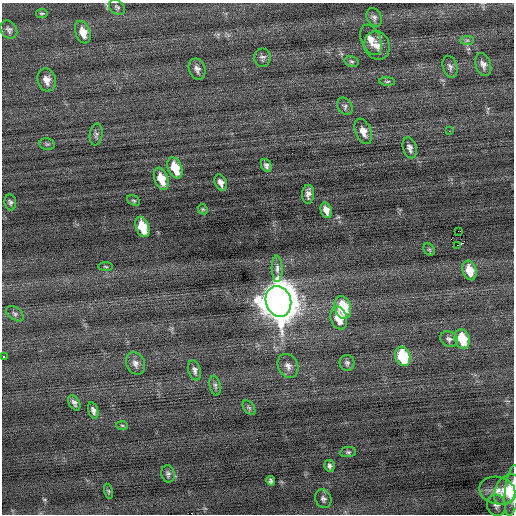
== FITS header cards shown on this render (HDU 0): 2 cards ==
NAXIS1  =                  512 / Axis length
NAXIS2  =                  512 / Axis length

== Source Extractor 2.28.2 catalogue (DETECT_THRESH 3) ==
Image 512 x 512 px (HDU 0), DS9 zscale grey, 1 PNG px = 1 image px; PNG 516 x 516 px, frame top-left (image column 1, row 512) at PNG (2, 3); each listed source drawn as its Kron ellipse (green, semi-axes under 4 px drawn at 4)
Background -0.0654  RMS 0.73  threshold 2.19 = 3 sigma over >= 5 px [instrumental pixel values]
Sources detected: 64; all 64 listed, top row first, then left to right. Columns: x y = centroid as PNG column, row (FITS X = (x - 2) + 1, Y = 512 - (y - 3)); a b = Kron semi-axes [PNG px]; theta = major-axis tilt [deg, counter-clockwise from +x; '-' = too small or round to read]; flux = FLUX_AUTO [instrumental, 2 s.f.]
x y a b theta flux
117 7 9 6 -39 120
42 13 6 5 - 74
374 17 9 7 -64 170
9 30 9 7 -55 170
83 32 11 7 -70 590
371 40 16 9 -68 470
467 40 7 4 2 96
377 45 14 12 -67 460
262 58 9 8 - 160
352 61 7 5 -17 97
483 65 12 7 -73 260
450 67 11 7 -73 160
197 69 11 8 -67 220
47 80 11 9 -75 370
387 81 8 3 -4 66
345 106 9 7 -56 150
363 131 13 7 -67 400
449 131 2 2 - 26
96 134 11 6 83 140
47 144 8 5 -11 93
410 148 11 6 -72 200
266 165 7 5 -67 160
175 168 11 7 -67 1300
161 179 11 6 -69 890
221 183 8 6 -68 240
308 194 9 6 87 230
134 200 7 5 -31 76
10 202 8 5 -82 120
203 209 5 4 - 64
326 210 8 5 -69 340
142 227 11 6 -69 1500
459 231 4 2 - 4000
458 245 2 2 - 5100
429 249 6 5 - 72
106 267 7 4 -7 68
277 269 13 5 -88 240
469 270 10 7 -73 810
278 301 15 12 -73 140000
343 307 11 8 -76 1800
15 314 10 6 -35 140
339 318 12 8 -72 1100
449 339 9 7 -28 160
462 339 10 7 -72 1600
4 356 3 3 - 290
403 356 10 7 -72 2600
135 363 11 9 -66 270
347 363 8 7 - 130
288 366 12 10 -63 300
195 370 10 6 -76 180
215 386 10 5 -79 120
74 403 8 5 -61 150
249 408 8 5 -53 95
93 410 8 5 -72 190
122 425 6 4 -3 65
348 452 8 5 8 97
329 466 6 5 - 120
168 474 9 6 -77 140
271 481 5 4 - 110
507 489 17 11 60 830
512 490 25 7 84 800
108 491 8 4 -77 69
497 491 18 13 -12 720
323 499 9 8 - 160
496 505 11 9 -70 270
At the frame edge (FLAGS 8, measured only in part): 2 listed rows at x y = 4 356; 512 490